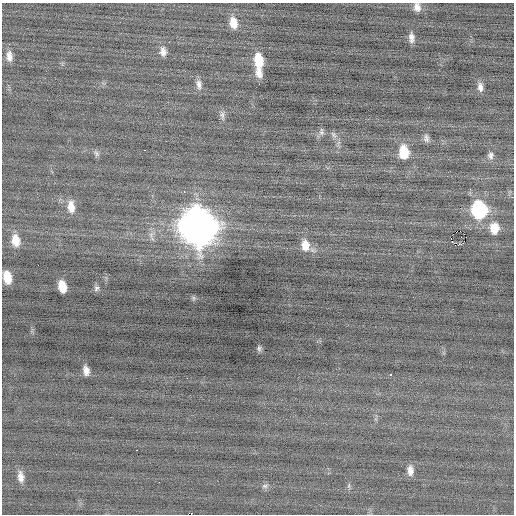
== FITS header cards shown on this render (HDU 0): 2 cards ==
NAXIS1  =                  512 / Axis length
NAXIS2  =                  512 / Axis length

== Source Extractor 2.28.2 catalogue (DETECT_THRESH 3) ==
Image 512 x 512 px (HDU 0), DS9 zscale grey, 1 PNG px = 1 image px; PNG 516 x 516 px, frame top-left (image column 1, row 512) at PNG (2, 3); no overlay
Background -0.0403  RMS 0.73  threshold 2.18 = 3 sigma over >= 5 px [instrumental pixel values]
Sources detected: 42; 1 with non-positive FLUX_AUTO (blend fragments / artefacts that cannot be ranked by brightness) is not listed; the other 41 listed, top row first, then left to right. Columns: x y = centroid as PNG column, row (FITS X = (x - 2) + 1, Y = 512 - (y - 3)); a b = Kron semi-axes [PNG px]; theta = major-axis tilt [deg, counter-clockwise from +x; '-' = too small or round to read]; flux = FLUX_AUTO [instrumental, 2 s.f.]
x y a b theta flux
417 7 10 8 -79 310
233 23 13 8 -79 620
411 37 12 6 -87 270
163 52 12 8 -83 310
9 56 14 8 -86 360
259 60 16 9 -84 1200
259 73 12 7 -73 410
199 84 14 7 -80 260
480 87 12 7 -84 270
222 115 13 6 -87 210
321 132 11 6 -90 150
333 135 10 6 -55 160
426 138 10 7 -79 180
145 150 2 2 - 80
404 152 14 9 -86 1200
96 153 10 6 -47 150
491 155 10 8 86 210
184 192 3 3 - 67
71 207 15 9 -84 530
479 210 13 10 -83 5700
198 227 18 14 -75 95000
494 228 12 10 89 780
470 229 2 2 - 39
460 231 2 2 - 230
451 239 4 2 - 450
15 240 14 9 -81 680
305 245 15 10 -81 640
458 245 2 2 - 200
7 277 11 7 -80 850
62 287 10 7 -77 760
96 288 9 7 85 160
194 298 6 5 - 87
259 348 8 4 -90 100
86 371 9 6 -79 340
390 374 3 2 - 80
137 450 3 2 - 560
410 470 13 7 -87 350
21 477 13 7 -83 370
159 482 2 2 - 28
265 486 9 6 10 150
349 486 8 4 82 99
At the frame edge (FLAGS 8, measured only in part): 1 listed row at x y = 417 7
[1 non-positive-flux detection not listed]